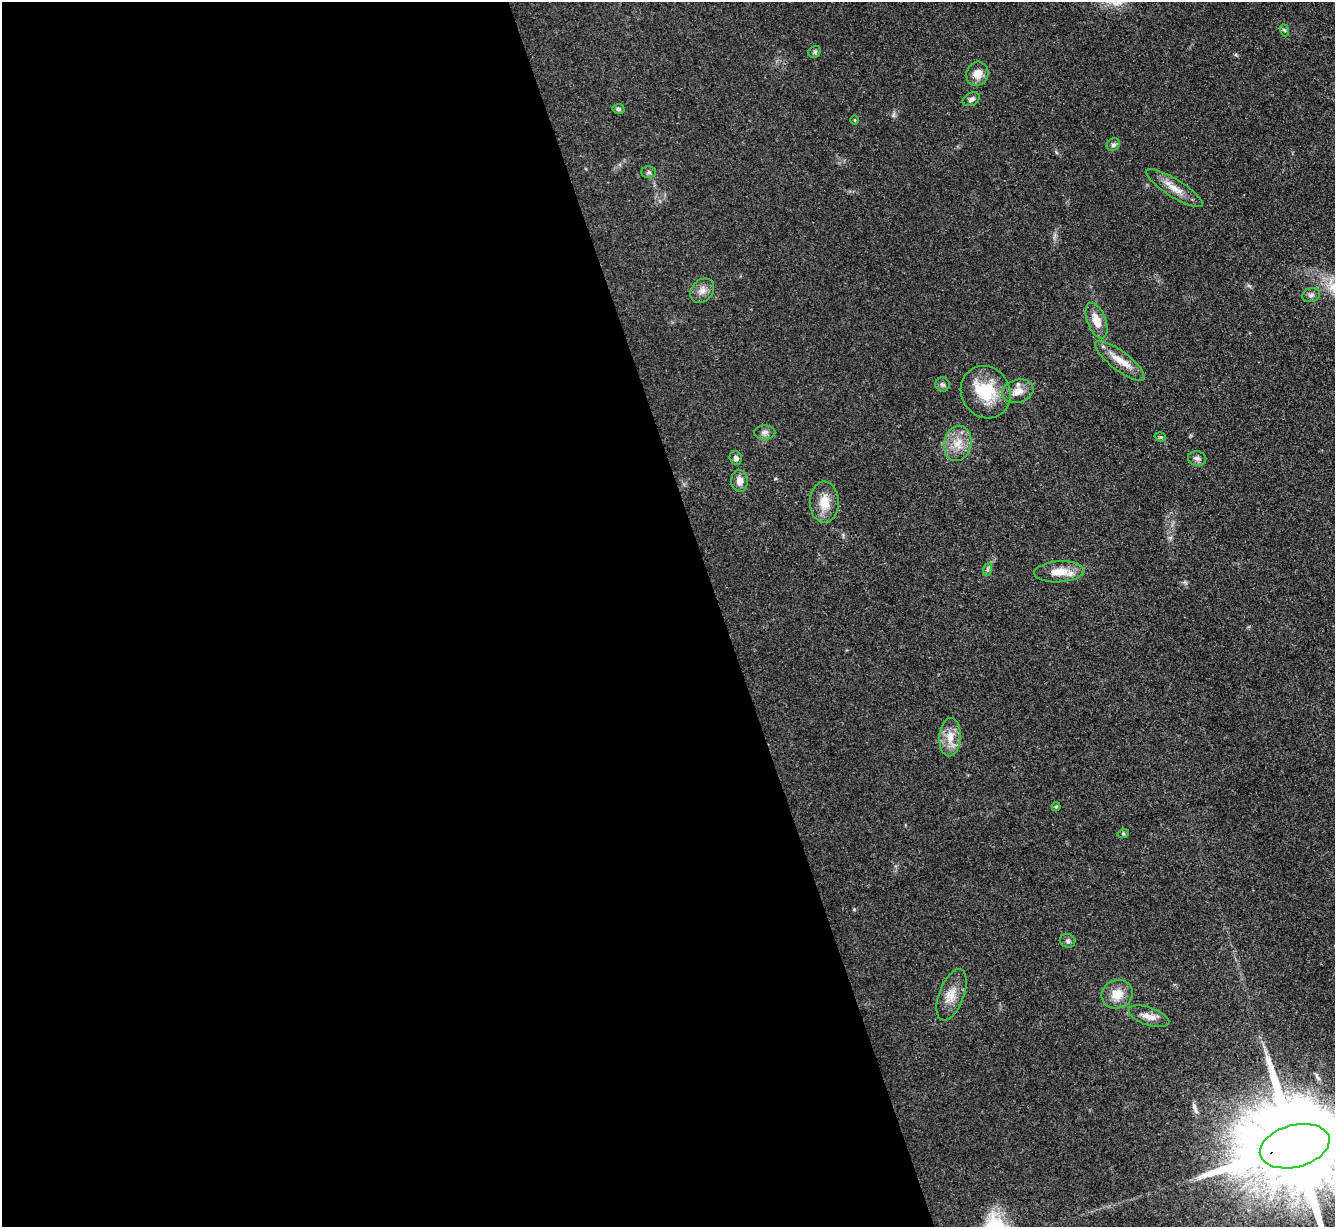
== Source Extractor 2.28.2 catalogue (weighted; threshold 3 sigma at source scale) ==
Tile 9 of 4 x 4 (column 1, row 3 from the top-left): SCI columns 2-1334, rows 1372-2596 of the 5333 x 5319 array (HDU 1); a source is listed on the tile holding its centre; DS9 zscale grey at full resolution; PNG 1337 x 1229 px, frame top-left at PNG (2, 2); each listed source drawn as its Kron ellipse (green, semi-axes under 4 px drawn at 4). Shown black and unused: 54% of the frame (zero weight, under 3 of 4 exposures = <1% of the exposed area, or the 3 px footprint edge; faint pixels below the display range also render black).
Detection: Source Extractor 2.28.2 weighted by HDU 2 'WHT'; one run over the whole footprint, this tile lists its part. Background 0.085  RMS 0.0061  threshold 0.0275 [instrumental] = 3 sigma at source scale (4.5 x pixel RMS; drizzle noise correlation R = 1.50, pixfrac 1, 0.05/0.05 arcsec/px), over >= 5 px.
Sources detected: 34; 1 inside a brighter listed object's ellipse — not listed separately; the other 33 listed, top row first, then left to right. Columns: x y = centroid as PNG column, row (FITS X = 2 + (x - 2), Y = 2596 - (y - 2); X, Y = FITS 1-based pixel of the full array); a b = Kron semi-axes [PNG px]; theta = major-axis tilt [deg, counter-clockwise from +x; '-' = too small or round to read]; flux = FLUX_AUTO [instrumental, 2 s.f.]
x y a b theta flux
1284 30 6 4 -70 0.77
815 52 7 5 37 1.2
977 74 12 11 - 6.6
971 99 9 6 27 2
619 109 6 5 - 1.2
854 120 5 3 - 0.54
1113 145 7 6 - 1.6
648 172 7 6 - 1.3
1174 188 33 9 -32 8.7
702 291 13 10 48 4.6
1311 295 9 7 16 1.9
1096 321 18 9 -68 8.7
1120 361 30 9 -37 10
942 384 7 7 - 1.5
1018 391 16 11 17 6.3
986 392 27 24 -60 24
765 432 10 7 2 2.3
1160 437 6 4 -19 0.85
958 443 18 13 76 9.8
736 458 7 6 - 2.1
1197 458 9 7 -9 2.1
739 481 11 8 -87 4.4
824 502 20 14 -90 11
988 569 7 4 71 1.3
1059 572 25 10 3 11
950 737 19 10 86 9
1056 807 4 4 - 0.73
1123 834 6 4 18 0.76
1068 941 8 7 - 1.8
1117 994 16 14 21 9.7
952 995 27 12 69 9.4
1149 1016 21 9 -19 5.9
1295 1146 36 21 15 19000
Overlapping masked pixels (flux is a lower limit): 1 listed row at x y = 1295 1146
Isophote crosses this tile's border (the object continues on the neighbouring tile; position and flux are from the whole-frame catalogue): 1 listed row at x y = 1295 1146